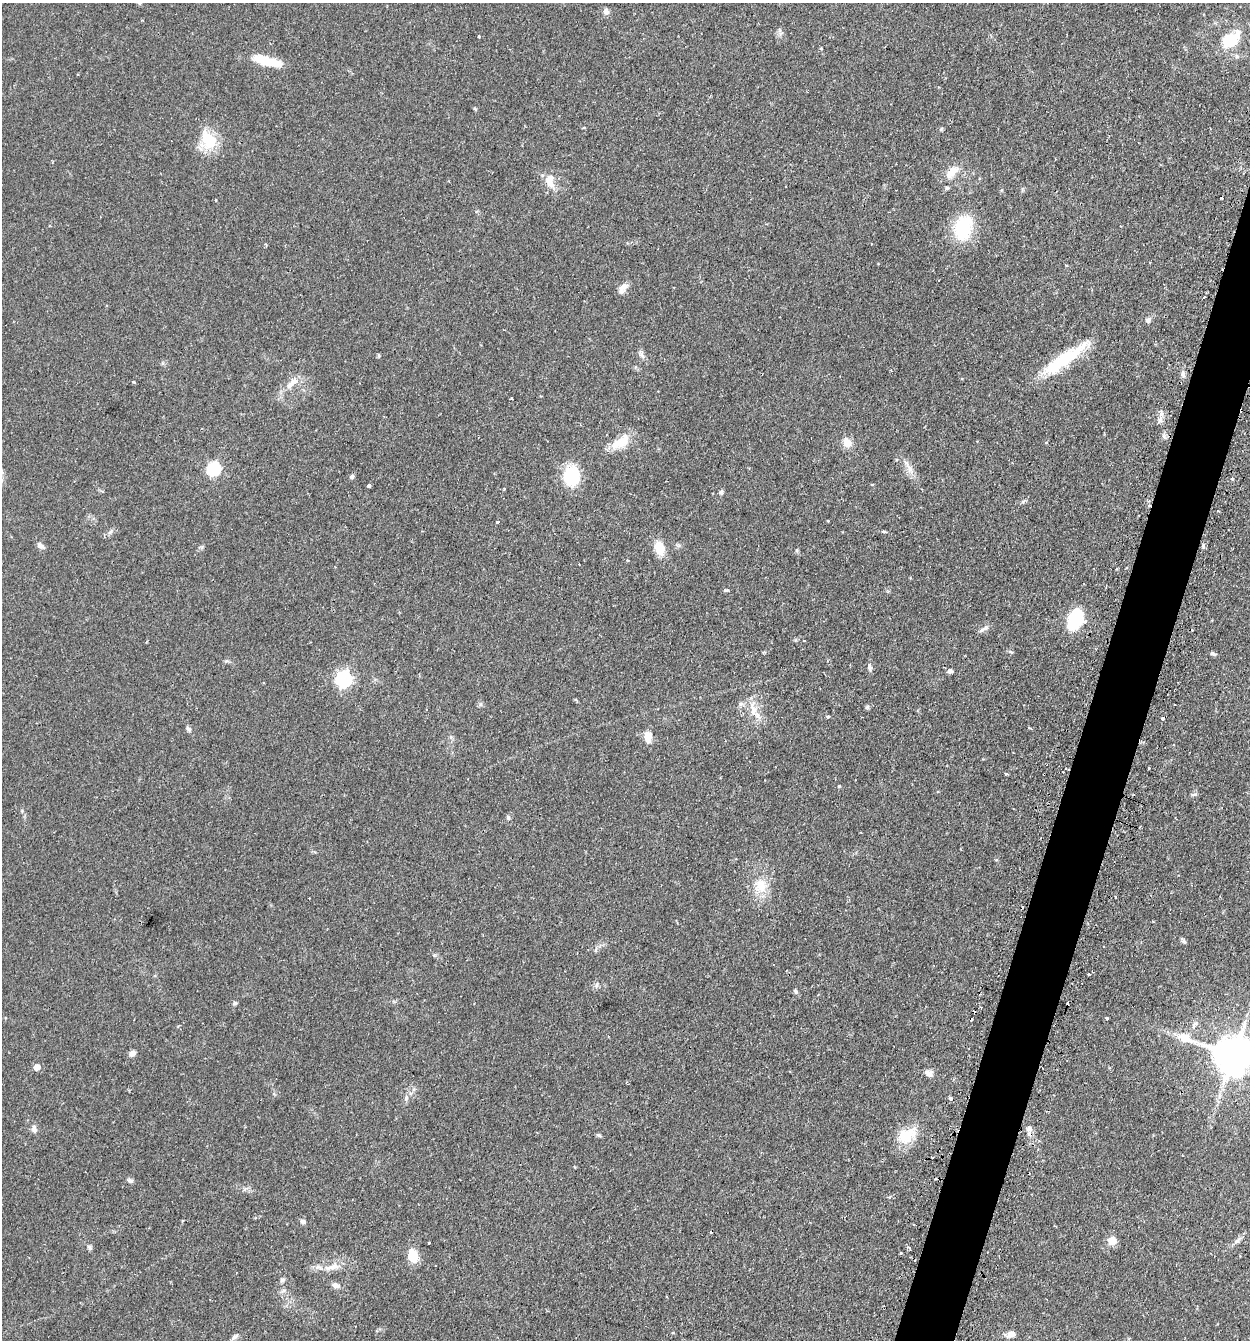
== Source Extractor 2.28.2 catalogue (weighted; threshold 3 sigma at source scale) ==
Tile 10 of 4 x 4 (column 2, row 3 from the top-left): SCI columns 1411-2658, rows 1375-2712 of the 5447 x 5425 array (HDU 1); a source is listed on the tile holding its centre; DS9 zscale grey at full resolution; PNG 1252 x 1342 px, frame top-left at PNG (2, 3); no overlay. Shown black and unused: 4% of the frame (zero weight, under 2 of 3 exposures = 4% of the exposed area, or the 3 px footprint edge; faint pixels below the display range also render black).
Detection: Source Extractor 2.28.2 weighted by HDU 2 'WHT'; one run over the whole footprint, this tile lists its part. Background 0.0992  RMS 0.0055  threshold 0.0249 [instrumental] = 3 sigma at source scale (4.5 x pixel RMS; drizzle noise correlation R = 1.50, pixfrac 1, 0.05/0.05 arcsec/px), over >= 5 px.
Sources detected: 116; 16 cosmic-ray / hot-pixel residue — not listed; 3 inside a brighter listed object's ellipse — not listed separately; the other 97 listed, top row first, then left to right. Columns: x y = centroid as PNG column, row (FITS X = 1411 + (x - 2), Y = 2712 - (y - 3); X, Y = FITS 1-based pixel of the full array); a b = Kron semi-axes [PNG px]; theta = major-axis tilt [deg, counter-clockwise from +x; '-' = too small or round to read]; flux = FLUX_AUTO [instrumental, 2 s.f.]
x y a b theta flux
140 3 5 5 - 0.7
606 11 8 7 - 2.2
479 37 3 3 - 2
1231 39 26 15 41 18
821 48 4 3 - 0.46
270 62 28 12 -12 12
475 109 5 4 - 0.61
941 129 6 4 47 0.74
208 140 24 18 -65 18
952 172 22 10 48 6.9
550 181 19 10 -80 7.1
947 188 6 5 - 0.84
1221 197 3 3 - 1.6
215 200 4 3 - 0.51
963 228 31 21 75 25
1066 265 4 3 - 0.6
623 288 16 7 51 3.6
1148 320 7 6 - 1.5
642 355 11 5 -67 1.7
1060 362 56 16 38 27
1183 374 8 5 -85 1.6
133 382 3 3 - 1.9
290 384 17 8 52 5.1
512 398 3 2 - 0.65
1160 420 8 6 -27 1.9
620 442 25 12 35 11
847 443 9 8 - 6.1
213 469 6 6 - 75
910 469 15 7 -70 3.9
352 476 6 5 - 1.3
571 476 21 17 -85 23
1232 479 4 4 - 0.59
872 484 3 3 - 0.55
369 486 4 3 - 2.3
504 489 4 3 - 0.47
721 492 6 5 - 1.2
1023 501 8 3 45 0.88
1218 511 3 2 - 0.64
498 522 3 3 - 1.8
111 531 8 4 71 1
884 532 6 3 19 0.56
41 546 10 6 -35 2.3
659 548 14 9 -75 11
726 590 6 4 -1 1.1
1075 619 14 10 70 45
983 629 15 5 28 2.1
804 641 3 2 - 0.73
1011 652 7 4 -43 0.81
1213 654 8 4 -31 1.1
870 667 13 5 -82 1.6
950 671 7 6 - 1.4
343 679 7 7 - 140
867 707 7 5 45 0.89
753 710 16 8 -80 6
827 716 3 3 - 2.5
1030 728 4 3 - 1.2
188 729 7 6 - 1.3
648 737 15 9 -88 5.1
1063 772 2 2 - 0.39
1006 774 4 3 - 1.5
839 786 4 3 - 0.56
1194 794 8 4 9 0.96
508 817 6 5 - 1.1
760 886 22 17 -63 11
1115 897 3 2 - 0.49
1183 940 10 3 -53 1
596 950 8 4 81 0.97
1089 974 2 2 - 0.69
597 985 9 4 79 1.2
795 991 7 5 -53 1
235 1003 7 5 16 0.99
981 1007 3 3 - 0.53
1107 1018 3 3 - 1.1
132 1053 7 6 - 2.4
1233 1055 14 11 -21 1700
37 1067 5 5 - 5
929 1073 11 7 -31 3
406 1098 9 6 80 1.8
951 1099 3 3 - 1.8
34 1129 10 7 -83 2.2
1029 1129 7 6 - 1.9
599 1135 6 5 - 0.91
907 1135 27 17 29 14
130 1180 8 6 -16 1.4
890 1197 5 4 - 0.8
182 1221 4 3 - 0.5
303 1222 7 5 -17 1.6
1112 1241 5 5 - 15
1237 1241 12 6 40 2.3
429 1242 3 3 - 0.71
89 1247 7 6 - 1.2
413 1256 11 8 -74 14
334 1266 23 9 14 6.7
282 1280 9 5 27 1.2
336 1285 10 7 -16 2.6
1011 1334 10 7 20 3.7
235 1337 12 5 40 1.7
Overlapping masked pixels (flux is a lower limit): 1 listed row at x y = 1233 1055
Isophote crosses this tile's border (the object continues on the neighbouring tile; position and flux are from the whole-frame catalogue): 2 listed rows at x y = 140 3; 1233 1055
Unlisted compact peaks at least as high as the median listed source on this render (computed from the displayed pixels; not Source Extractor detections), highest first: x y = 480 704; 797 550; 226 661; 795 640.